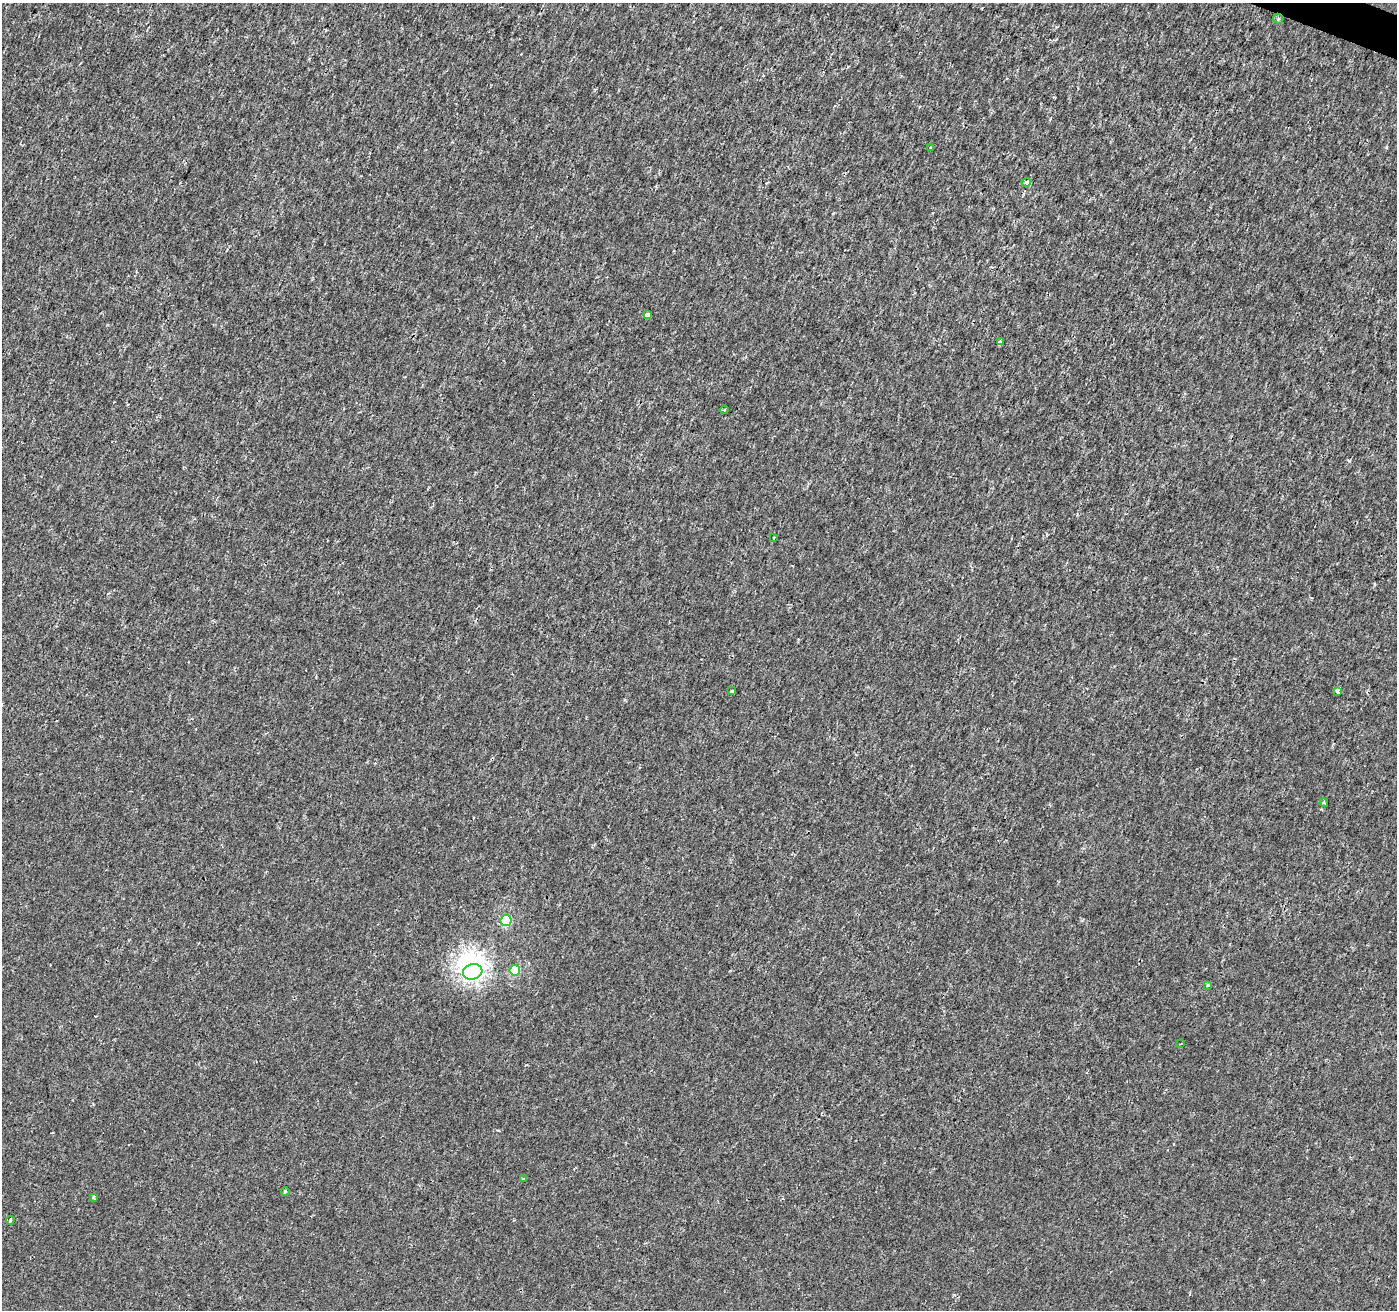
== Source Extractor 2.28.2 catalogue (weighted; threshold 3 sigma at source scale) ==
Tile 10 of 4 x 4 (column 2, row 3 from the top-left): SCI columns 1403-2797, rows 1583-2890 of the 5588 x 5717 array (HDU 1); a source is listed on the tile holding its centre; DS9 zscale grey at full resolution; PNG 1399 x 1312 px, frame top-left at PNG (2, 3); each listed source drawn as its Kron ellipse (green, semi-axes under 4 px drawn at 4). Shown black and unused: <1% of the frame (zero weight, under 2 of 3 exposures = <1% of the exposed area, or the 3 px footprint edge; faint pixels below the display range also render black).
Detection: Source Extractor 2.28.2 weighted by HDU 2 'WHT'; one run over the whole footprint, this tile lists its part. Background -6.86e-05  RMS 0.0018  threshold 0.00829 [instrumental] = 3 sigma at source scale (4.5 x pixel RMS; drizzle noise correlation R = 1.50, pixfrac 1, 0.0396/0.0396 arcsec/px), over >= 5 px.
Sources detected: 21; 1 inside a brighter object's white glare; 1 cosmic-ray / hot-pixel residue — neither listed nor drawn; the other 19 listed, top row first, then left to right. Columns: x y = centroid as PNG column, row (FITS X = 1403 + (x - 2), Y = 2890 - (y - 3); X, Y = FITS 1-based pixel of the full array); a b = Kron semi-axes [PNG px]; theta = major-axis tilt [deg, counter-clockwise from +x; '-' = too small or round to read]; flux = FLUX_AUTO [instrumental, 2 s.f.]
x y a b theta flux
1278 19 5 4 - 0.28
931 148 3 3 - 0.23
1026 182 5 4 - 0.92
647 315 4 3 - 2
1000 342 4 3 - 0.6
724 410 4 4 - 0.25
774 537 4 2 - 0.13
732 691 4 3 - 0.53
1337 691 4 3 - 1.3
1324 803 4 3 - 0.21
506 921 5 5 - 12
515 970 5 5 - 9.5
473 972 10 7 17 45
1207 985 3 3 - 0.53
1181 1044 3 2 - 0.17
524 1179 3 3 - 1.7
285 1191 4 4 - 0.54
93 1197 3 3 - 0.37
10 1220 4 3 - 0.29